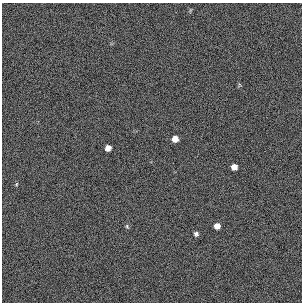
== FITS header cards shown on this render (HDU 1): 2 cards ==
NAXIS1  =                  300 / length of original image axis
NAXIS2  =                  300 / length of original image axis

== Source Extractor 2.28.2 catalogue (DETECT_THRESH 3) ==
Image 300 x 300 px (HDU 1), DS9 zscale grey, 1 PNG px = 1 image px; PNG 304 x 304 px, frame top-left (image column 1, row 300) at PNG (2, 3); no overlay
Background 384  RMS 66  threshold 199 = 3 sigma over >= 5 px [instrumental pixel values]
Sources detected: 7; all 7 listed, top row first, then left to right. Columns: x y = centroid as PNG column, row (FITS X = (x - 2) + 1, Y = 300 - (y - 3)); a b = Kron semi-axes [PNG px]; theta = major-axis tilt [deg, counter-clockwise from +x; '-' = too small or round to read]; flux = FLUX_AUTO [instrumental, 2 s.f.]
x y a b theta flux
175 139 6 6 - 33000
108 148 6 5 - 26000
234 167 5 5 - 28000
16 184 5 3 - 4500
127 226 5 4 - 6000
217 226 5 5 - 25000
196 234 5 5 - 11000